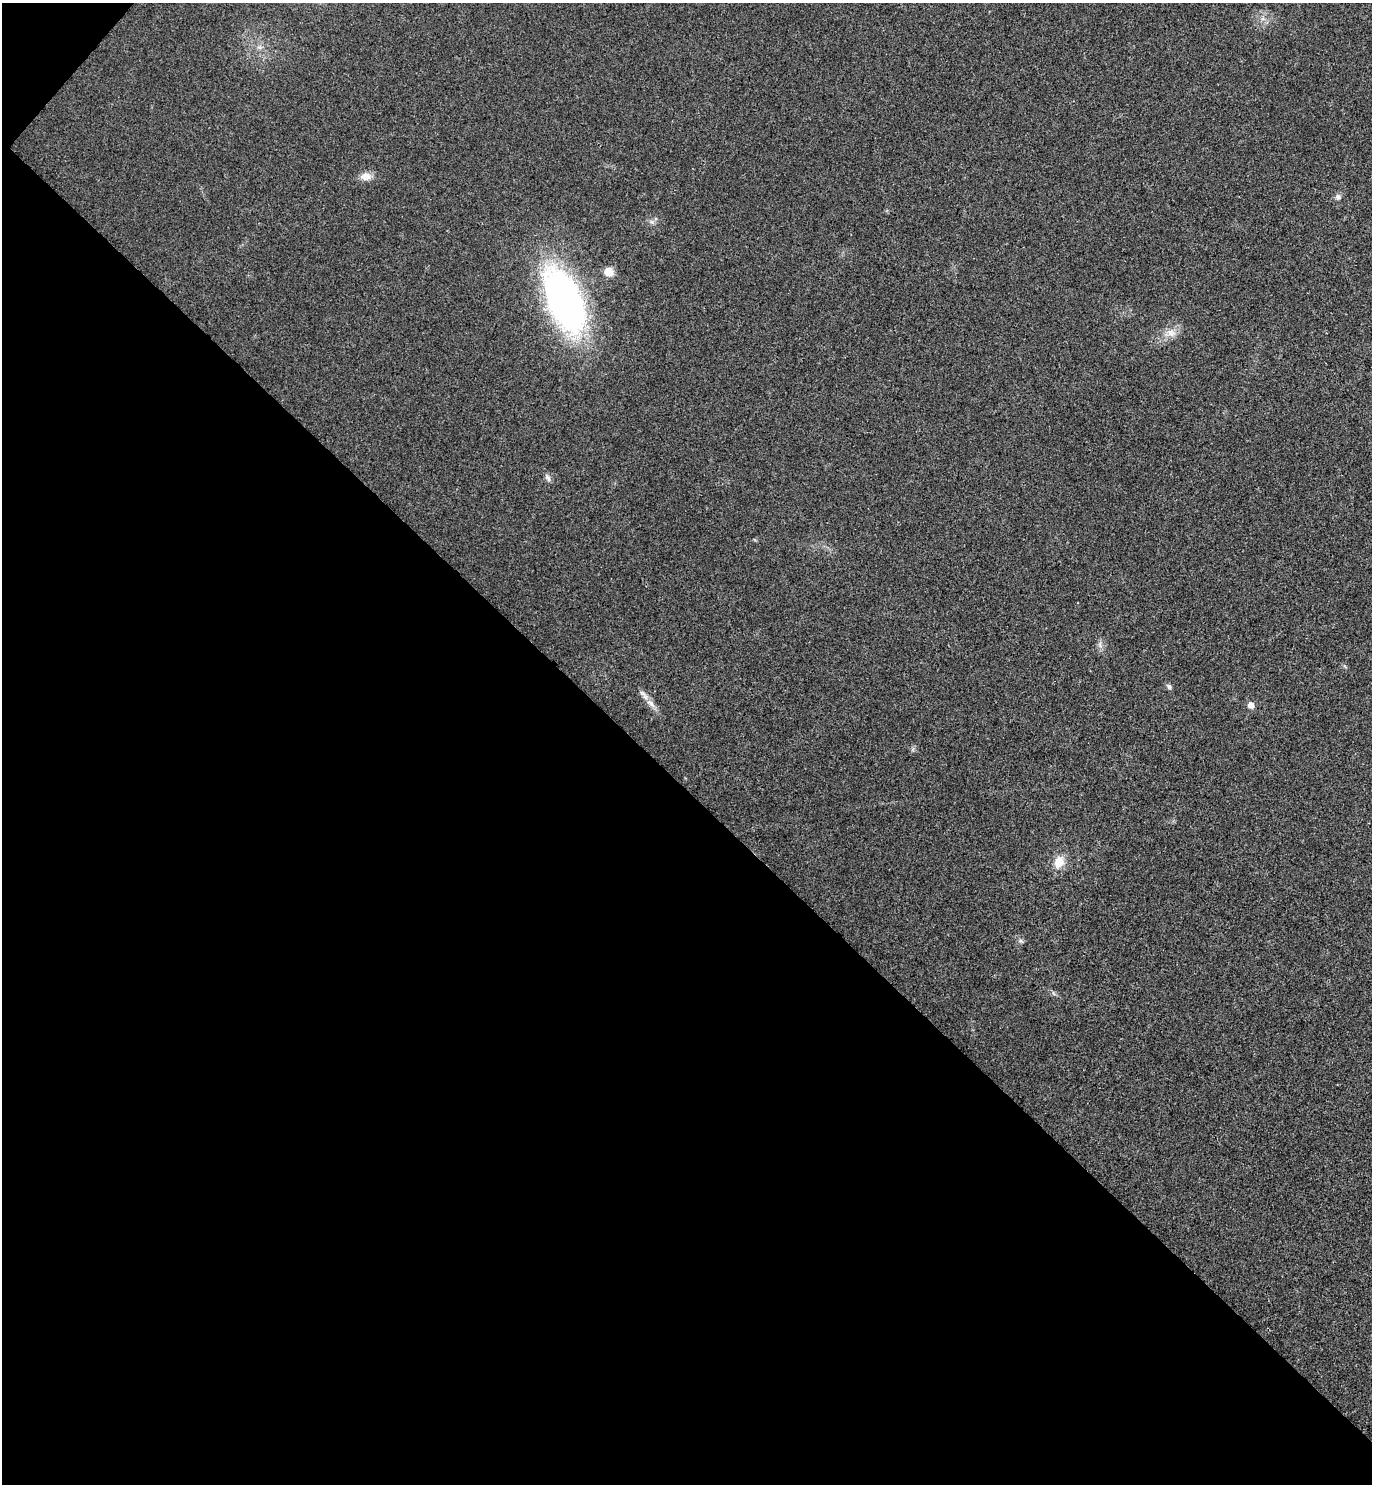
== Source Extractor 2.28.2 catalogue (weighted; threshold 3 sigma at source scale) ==
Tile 9 of 4 x 4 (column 1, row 3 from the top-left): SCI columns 201-1570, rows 1527-3008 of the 6021 x 6015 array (HDU 1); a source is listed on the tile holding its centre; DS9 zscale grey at full resolution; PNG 1374 x 1486 px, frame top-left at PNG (2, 3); no overlay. Shown black and unused: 47% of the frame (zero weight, under 3 of 4 exposures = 6% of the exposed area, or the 3 px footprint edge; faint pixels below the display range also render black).
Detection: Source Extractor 2.28.2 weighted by HDU 2 'WHT'; one run over the whole footprint, this tile lists its part. Background 0.0407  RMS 0.0068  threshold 0.0307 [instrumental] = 3 sigma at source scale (4.5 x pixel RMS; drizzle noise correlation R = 1.50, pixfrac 1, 0.05/0.05 arcsec/px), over >= 5 px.
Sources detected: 10; all 10 listed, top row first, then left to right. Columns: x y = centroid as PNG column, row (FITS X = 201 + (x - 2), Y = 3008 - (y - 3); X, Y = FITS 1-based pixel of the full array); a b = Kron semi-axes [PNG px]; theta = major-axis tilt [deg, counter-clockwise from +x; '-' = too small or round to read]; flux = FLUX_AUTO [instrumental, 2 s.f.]
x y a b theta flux
366 176 13 10 -4 5.4
1338 197 7 7 - 2
608 272 9 8 - 7.7
564 300 68 32 -65 220
1171 333 12 9 -2 5
548 478 11 5 -57 2
1169 686 7 5 -73 1.5
651 703 12 7 -49 3.9
1251 705 6 5 - 4.8
1059 862 13 11 69 9.5